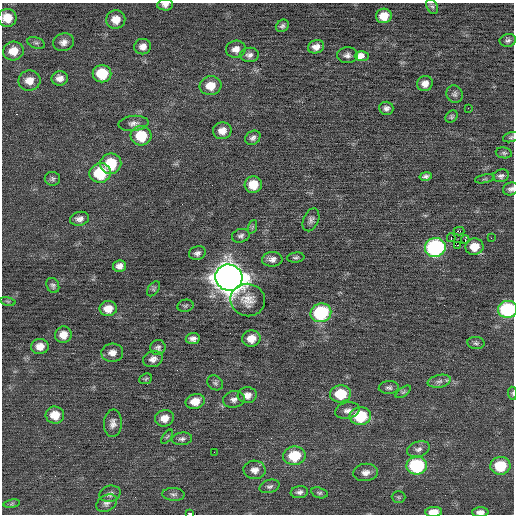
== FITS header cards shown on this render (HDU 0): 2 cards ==
NAXIS1  =                  512 / Axis length
NAXIS2  =                  512 / Axis length

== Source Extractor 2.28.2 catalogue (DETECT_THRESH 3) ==
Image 512 x 512 px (HDU 0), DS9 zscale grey, 1 PNG px = 1 image px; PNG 516 x 516 px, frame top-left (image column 1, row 512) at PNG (2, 3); each listed source drawn as its Kron ellipse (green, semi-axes under 4 px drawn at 4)
Background 0.00585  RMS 0.71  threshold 2.13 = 3 sigma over >= 5 px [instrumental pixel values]
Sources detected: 106; all 106 listed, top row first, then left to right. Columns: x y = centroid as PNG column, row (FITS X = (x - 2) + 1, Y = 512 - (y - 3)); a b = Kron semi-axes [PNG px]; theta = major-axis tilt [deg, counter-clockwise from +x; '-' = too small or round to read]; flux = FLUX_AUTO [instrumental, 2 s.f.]
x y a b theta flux
165 5 8 5 6 190
432 7 8 5 -61 110
384 16 8 7 - 630
7 18 9 9 - 620
116 19 9 9 - 530
282 26 7 6 - 120
508 40 8 6 12 140
64 42 10 9 - 270
36 43 9 5 -20 120
143 47 8 7 - 300
316 47 8 6 17 310
236 49 10 8 10 330
13 51 10 9 - 630
249 55 9 7 4 210
347 55 10 8 1 210
362 56 7 5 2 730
102 74 9 8 - 1600
60 78 8 7 - 290
29 81 11 10 - 490
425 83 8 7 - 330
211 86 11 9 8 680
454 94 9 8 - 150
386 108 7 6 - 180
468 108 2 2 - 30
451 117 7 5 47 90
133 123 15 7 5 260
222 131 9 8 - 400
141 136 10 10 - 1500
511 137 8 5 14 85
253 138 8 6 37 170
504 153 8 5 -10 99
111 164 10 10 - 1700
100 173 11 10 - 2200
426 176 6 4 11 130
501 176 8 6 14 140
52 179 8 7 - 120
485 179 10 3 10 64
253 185 9 8 - 850
511 189 8 6 18 140
79 219 10 7 10 230
311 220 12 7 66 190
252 227 7 4 71 82
459 231 5 3 - 2300
241 236 9 6 15 150
451 238 4 2 - 4300
491 238 3 2 - 47
465 240 4 2 - 130
458 245 3 2 - 170
435 247 10 9 - 7100
474 247 9 8 - 770
197 253 8 6 19 170
296 258 9 5 6 100
272 259 10 7 3 240
119 266 6 6 - 250
229 277 14 13 - 83000
53 285 8 6 -64 120
153 289 8 5 53 96
248 300 17 16 - 660
8 301 8 3 -13 58
185 306 8 6 12 94
108 309 8 7 - 580
508 309 9 8 - 4800
321 313 10 9 - 3400
63 335 8 8 - 460
193 339 7 5 6 190
251 339 9 8 - 620
476 343 8 6 -8 120
40 346 9 7 2 420
158 348 8 7 - 140
112 353 11 9 4 320
153 359 10 8 20 260
146 379 7 5 24 78
439 381 12 6 11 230
215 383 8 7 - 120
389 388 10 6 3 150
403 392 9 4 35 92
512 393 6 4 -86 70
341 394 10 8 4 1500
247 395 9 8 - 350
234 399 11 8 9 230
195 401 10 7 14 590
347 410 12 8 13 280
55 415 9 8 - 720
360 416 11 9 2 2200
164 418 9 8 - 460
113 423 14 9 87 290
167 437 8 4 54 71
182 439 10 6 7 160
418 449 11 7 17 230
214 452 2 2 - 71
294 456 11 9 10 1600
417 466 10 9 - 4100
500 466 10 9 - 1700
254 470 11 9 -3 320
366 472 12 8 7 320
269 486 10 6 16 160
299 492 9 6 8 170
319 493 8 5 -16 100
110 494 10 8 15 200
174 494 11 6 -4 150
398 497 7 5 -2 74
107 503 11 8 29 190
12 504 8 4 9 79
434 512 8 5 4 500
480 512 8 5 2 240
190 514 3 2 - 1900
At the frame edge (FLAGS 8, measured only in part): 9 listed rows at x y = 165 5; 7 18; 511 137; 511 189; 508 309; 512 393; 434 512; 480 512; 190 514